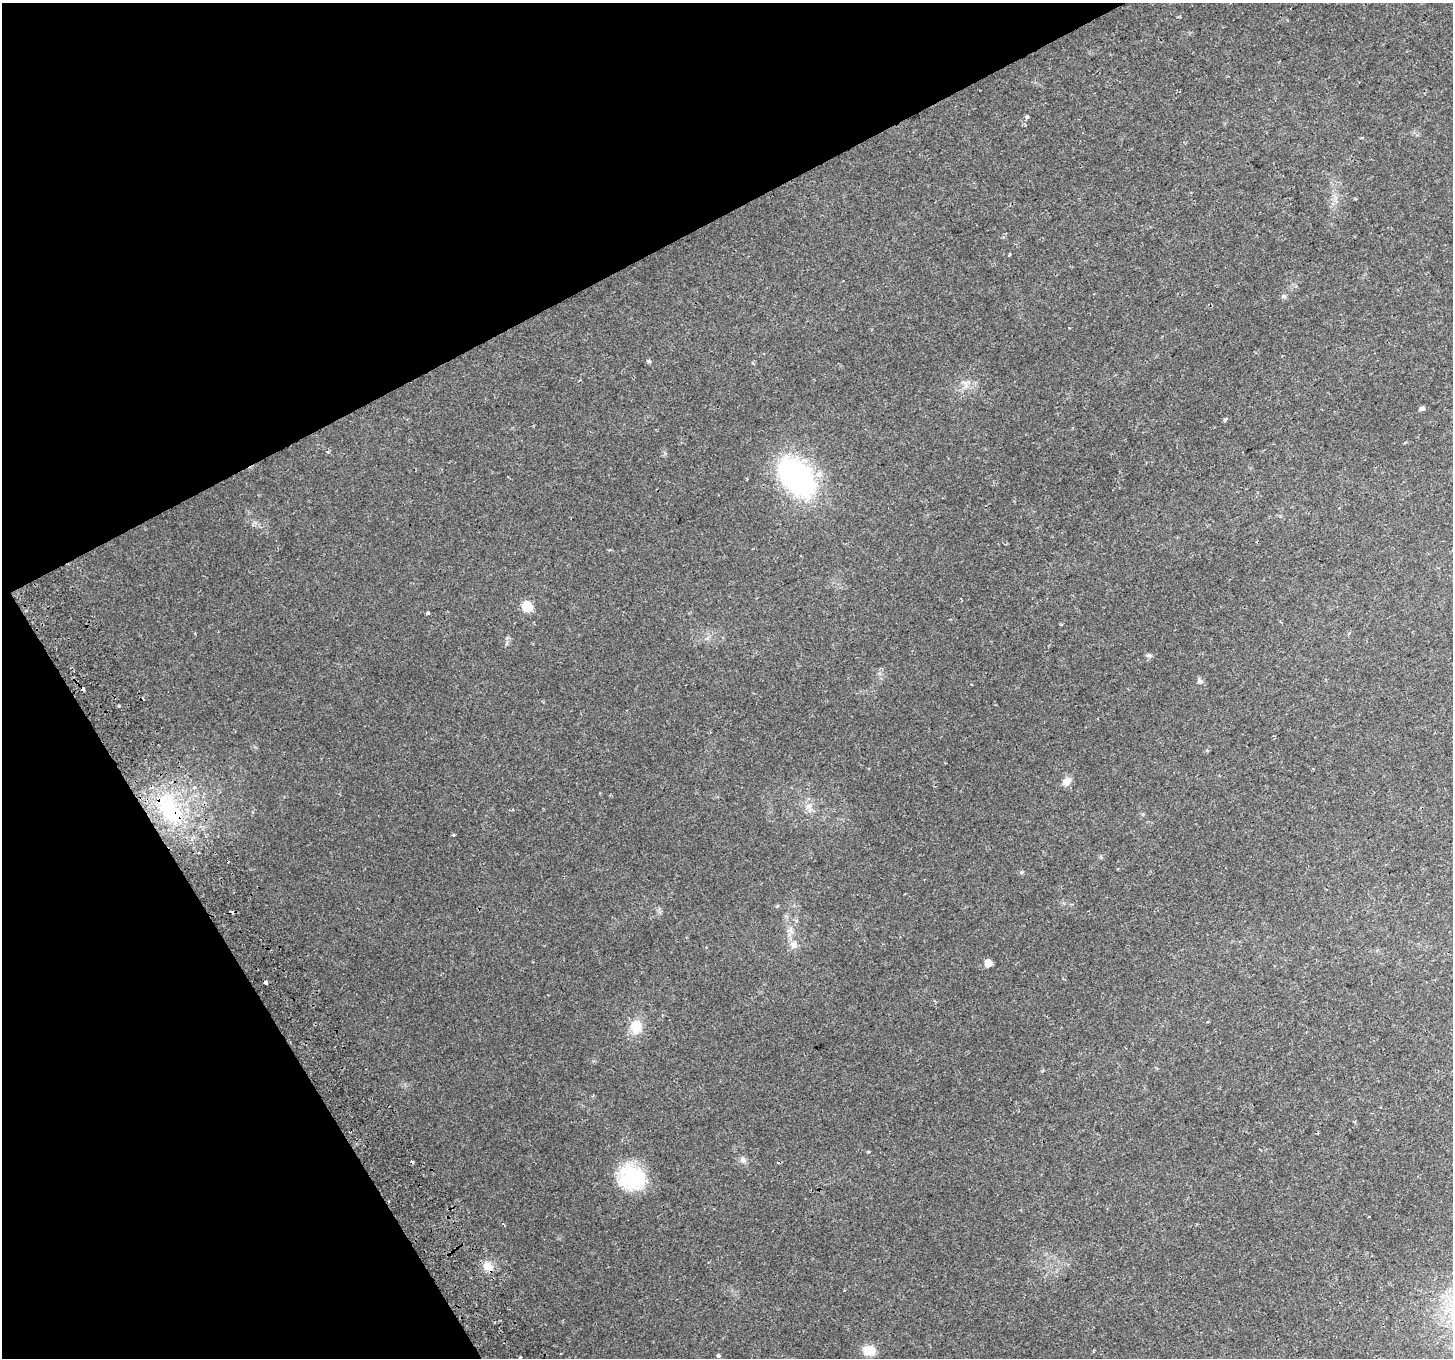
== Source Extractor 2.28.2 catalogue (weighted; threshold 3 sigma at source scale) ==
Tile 5 of 4 x 4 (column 1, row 2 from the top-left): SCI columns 54-1504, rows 2905-4260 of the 5907 x 5749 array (HDU 1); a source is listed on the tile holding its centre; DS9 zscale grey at full resolution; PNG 1455 x 1360 px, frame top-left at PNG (2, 3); no overlay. Shown black and unused: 26% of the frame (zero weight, under 2 of 3 exposures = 3% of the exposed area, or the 3 px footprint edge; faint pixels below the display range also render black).
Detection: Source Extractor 2.28.2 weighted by HDU 2 'WHT'; one run over the whole footprint, this tile lists its part. Background 0.0327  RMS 0.0041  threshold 0.0185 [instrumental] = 3 sigma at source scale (4.5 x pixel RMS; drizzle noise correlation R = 1.50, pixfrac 1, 0.0396/0.0396 arcsec/px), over >= 5 px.
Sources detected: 43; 1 inside a brighter object's white glare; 8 cosmic-ray / hot-pixel residue — not listed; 1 inside a brighter listed object's ellipse — not listed separately; the other 33 listed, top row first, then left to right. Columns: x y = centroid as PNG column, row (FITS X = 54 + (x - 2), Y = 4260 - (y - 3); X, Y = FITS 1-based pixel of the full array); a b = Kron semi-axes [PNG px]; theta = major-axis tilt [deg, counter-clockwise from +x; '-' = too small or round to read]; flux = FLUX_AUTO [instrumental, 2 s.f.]
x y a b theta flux
1026 117 4 3 - 2
1009 255 3 3 - 0.73
1283 296 6 4 -44 0.68
648 361 5 4 - 0.64
753 363 5 3 - 0.37
1421 408 6 5 - 1.1
1225 419 4 3 - 1.5
327 452 5 3 - 0.58
796 478 43 25 -47 82
527 606 7 6 - 15
428 613 3 3 - 0.84
1149 655 7 5 -2 0.85
1199 681 7 6 - 1.2
1067 781 12 10 48 2.4
194 787 3 3 - 1.9
808 806 10 8 34 2.2
170 809 50 22 -54 31
1021 872 5 5 - 0.57
777 906 5 4 - 0.4
790 929 9 6 88 1.6
793 945 9 9 - 2.1
988 963 6 5 - 3.9
265 982 4 3 - 2.3
1207 1022 4 3 - 0.35
636 1026 17 14 -82 6.7
868 1151 3 3 - 1
743 1160 9 7 -49 1.4
632 1179 38 26 -43 22
1369 1217 3 3 - 1.7
488 1266 13 10 -47 3.9
869 1350 16 13 -1 4.5
718 1356 4 3 - 1.4
520 1358 3 3 - 1.1
Overlapping masked pixels (flux is a lower limit): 2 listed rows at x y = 170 809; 265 982
Isophote crosses this tile's border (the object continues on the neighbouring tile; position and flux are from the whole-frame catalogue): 1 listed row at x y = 520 1358
Unlisted compact peaks at least as high as the median listed source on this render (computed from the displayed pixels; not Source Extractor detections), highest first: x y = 119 706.